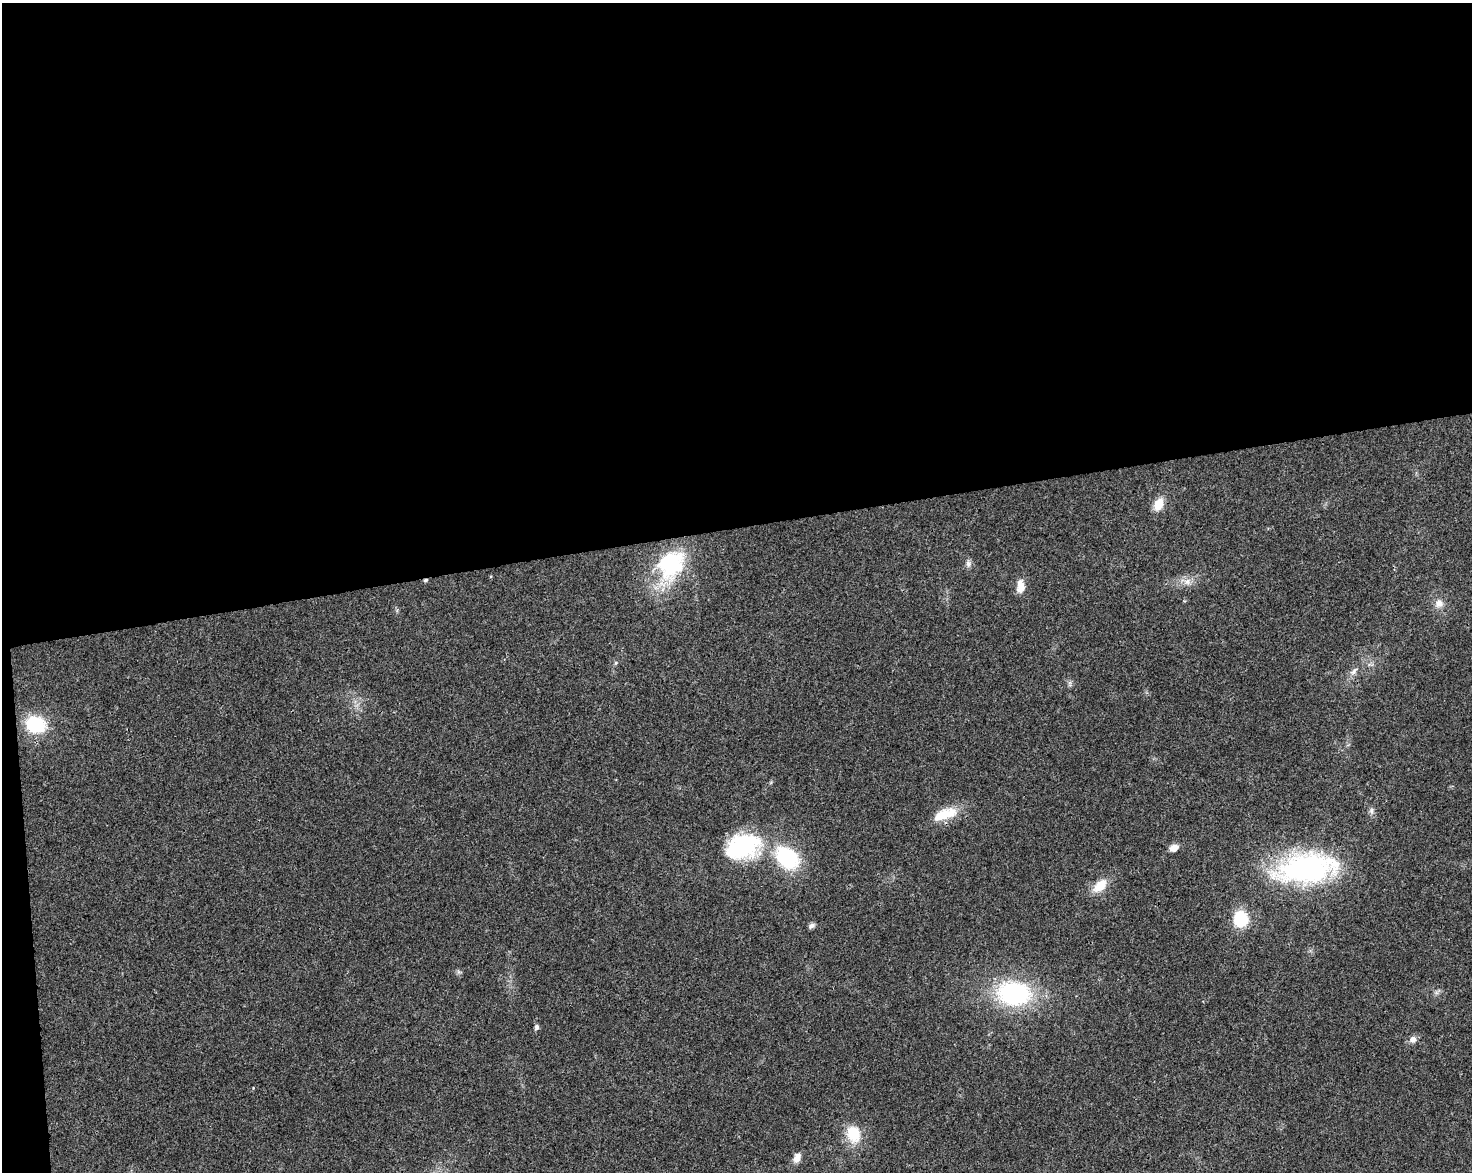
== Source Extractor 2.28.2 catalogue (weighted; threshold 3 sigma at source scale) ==
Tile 1 of 3 x 4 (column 1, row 1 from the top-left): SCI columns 69-1538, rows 3566-4735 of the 4503 x 4793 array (HDU 1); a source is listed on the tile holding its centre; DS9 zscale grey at full resolution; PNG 1474 x 1174 px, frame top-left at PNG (2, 3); no overlay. Shown black and unused: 46% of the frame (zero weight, under 3 of 4 exposures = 5% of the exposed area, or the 3 px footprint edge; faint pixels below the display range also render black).
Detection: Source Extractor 2.28.2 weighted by HDU 2 'WHT'; one run over the whole footprint, this tile lists its part. Background 0.0167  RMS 0.0027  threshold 0.0123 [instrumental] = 3 sigma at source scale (4.5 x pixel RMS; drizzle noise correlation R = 1.50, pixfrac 1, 0.0396/0.0396 arcsec/px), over >= 5 px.
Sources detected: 26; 1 inside a brighter object's white glare — not listed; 1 inside a brighter listed object's ellipse — not listed separately; the other 24 listed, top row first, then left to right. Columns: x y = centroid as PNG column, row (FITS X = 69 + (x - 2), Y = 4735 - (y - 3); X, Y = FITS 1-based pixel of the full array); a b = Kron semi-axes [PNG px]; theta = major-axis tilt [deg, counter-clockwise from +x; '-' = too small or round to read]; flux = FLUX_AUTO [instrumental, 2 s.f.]
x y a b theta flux
1158 504 13 9 66 4.2
968 564 9 7 -90 1
671 567 50 27 52 21
425 580 6 4 18 0.46
1187 581 10 9 - 1.9
1020 586 16 8 -88 3.1
1439 603 12 11 - 2.2
616 663 6 4 88 0.37
1354 671 13 7 49 1.4
36 724 17 14 -16 16
1371 811 8 6 -90 0.82
942 815 29 14 27 6.3
743 846 40 27 17 26
1174 848 10 7 22 2.1
787 858 23 17 -40 23
1306 868 65 30 7 56
1100 886 18 11 43 5.1
1241 919 13 12 - 13
812 926 8 6 27 0.85
1014 993 30 22 -6 38
536 1027 6 5 - 0.84
1413 1039 9 8 - 1.4
853 1134 20 15 -71 7.9
797 1158 12 8 70 1.9
Overlapping masked pixels (flux is a lower limit): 2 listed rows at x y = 425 580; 1306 868